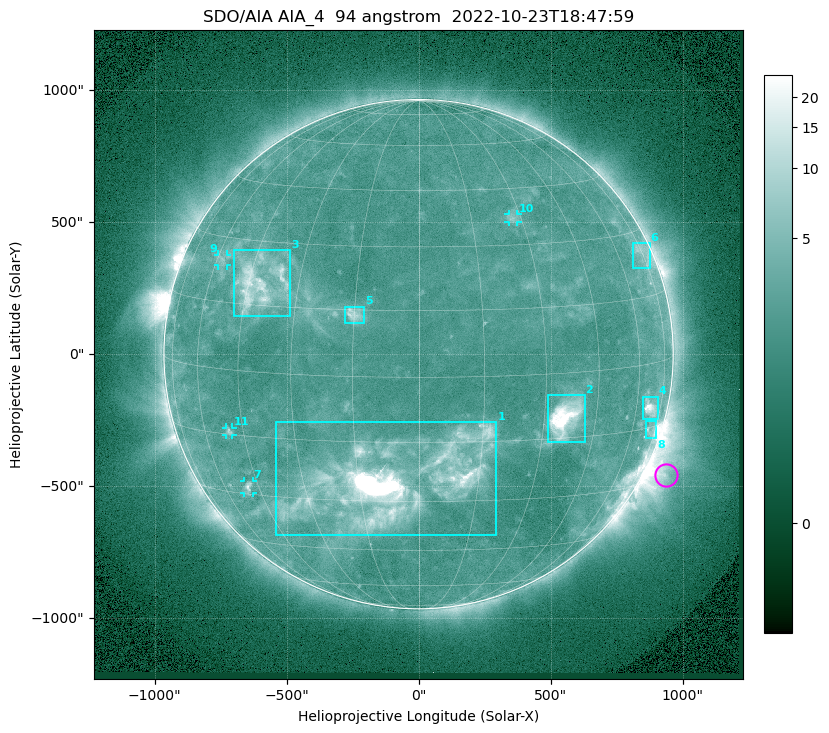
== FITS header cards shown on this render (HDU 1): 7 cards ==
TELESCOP= 'SDO/AIA '           / For AIA: SDO/AIA
INSTRUME= 'AIA_4   '           / For AIA: AIA_ATA1, AIA_ATA2, AIA_ATA3 or AIA_AT
WAVELNTH=                   94 / [angstrom] Wavelength
WAVEUNIT= 'angstrom'           / Wavelength unit: angstrom
DATE-OBS= '2022-10-23T18:47:59.129' / [ISO] Date when observation started; ISO 8
CTYPE1  = 'HPLN-TAN'           / CTYPE1: HPLN
CTYPE2  = 'HPLT-TAN'           / CTYPE2: HPLT

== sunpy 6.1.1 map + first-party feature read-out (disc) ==
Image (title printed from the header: SDO/AIA AIA_4  94 angstrom  2022-10-23T18:47:59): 1024 x 1024 px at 2.4 arcsec/px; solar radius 965 arcsec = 402 px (full disc in frame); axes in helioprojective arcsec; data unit not stated in the header (colour bar unlabelled)
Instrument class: DISC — disc imager (sunpy class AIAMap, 94 A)
Bright regions (active regions / flare kernels): reference = the median radial profile (limb darkening/brightening removed); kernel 9 px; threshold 5 sigma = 2.83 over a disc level ~2.28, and >= 1.15x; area >= 12 px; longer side >= 10 px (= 24 arcsec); searched inside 0.97 R_sun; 11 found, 11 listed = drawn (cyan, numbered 1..; 4 of them under ~33 arcsec drawn as corner ticks so the feature stays visible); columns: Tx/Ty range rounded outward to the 5 arcsec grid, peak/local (2 s.f.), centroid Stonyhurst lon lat
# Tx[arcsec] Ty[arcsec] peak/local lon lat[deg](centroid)
1 -540..295 -685..-255 82 -6 -25
2 490..630 -335..-155 16 +36 -10
3 -700..-485 145..395 6.5 -42 +20
4 850..910 -250..-160 9.1 +68 -10
5 -280..-205 115..180 4.9 -15 +14
6 810..875 325..420 3 +74 +25
7 -660..-625 -525..-480 4.4 -49 -28
8 860..900 -320..-255 3.9 +71 -16
9 -760..-725 335..380 2.8 -58 +25
10 340..375 500..530 2.7 +27 +37
11 -730..-705 -305..-275 3.2 -50 -14
Off-limb structures (1.02-1.3 R_sun): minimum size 162 px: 6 found; the strongest spans PA ~225..265 deg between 1.02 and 1.3 R_sun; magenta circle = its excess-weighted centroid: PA ~245 deg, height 1.08 R_sun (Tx ~935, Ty ~-455 arcsec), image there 5.6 x the reference